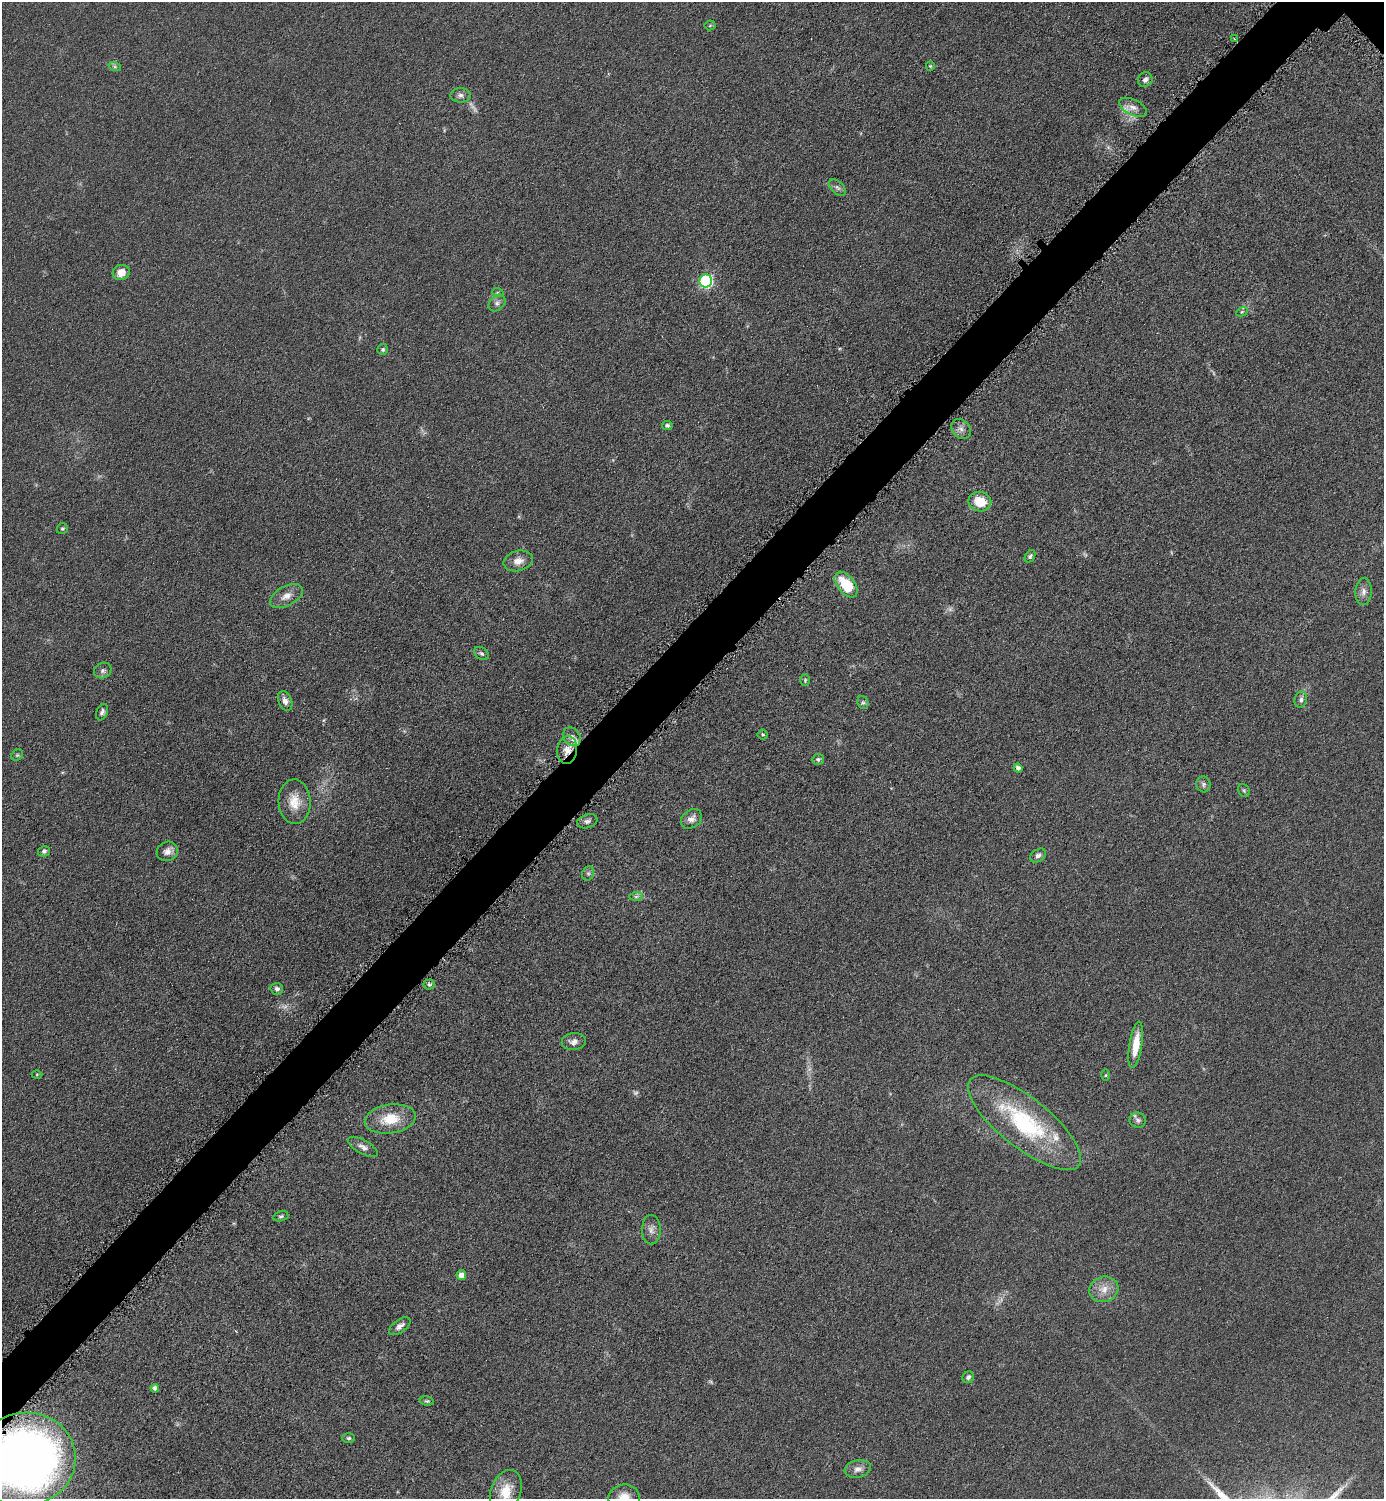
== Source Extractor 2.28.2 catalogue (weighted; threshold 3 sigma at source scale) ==
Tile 7 of 4 x 4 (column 3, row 2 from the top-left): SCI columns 3081-4462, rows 3011-4507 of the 6018 x 6018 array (HDU 1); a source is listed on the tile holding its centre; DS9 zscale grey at full resolution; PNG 1386 x 1501 px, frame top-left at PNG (2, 2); each listed source drawn as its Kron ellipse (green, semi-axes under 4 px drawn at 4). Shown black and unused: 4% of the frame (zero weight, under 4 of 8 exposures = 1% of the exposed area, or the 3 px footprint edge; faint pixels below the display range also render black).
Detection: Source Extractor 2.28.2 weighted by HDU 2 'WHT'; one run over the whole footprint, this tile lists its part. Background 0.0766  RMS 0.0057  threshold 0.0234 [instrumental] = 3 sigma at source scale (4.09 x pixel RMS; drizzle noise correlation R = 1.36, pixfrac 0.8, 0.05/0.05 arcsec/px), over >= 5 px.
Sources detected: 77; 7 too faint to see at this stretch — neither listed nor drawn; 1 inside a brighter listed object's ellipse — not listed separately; the other 69 listed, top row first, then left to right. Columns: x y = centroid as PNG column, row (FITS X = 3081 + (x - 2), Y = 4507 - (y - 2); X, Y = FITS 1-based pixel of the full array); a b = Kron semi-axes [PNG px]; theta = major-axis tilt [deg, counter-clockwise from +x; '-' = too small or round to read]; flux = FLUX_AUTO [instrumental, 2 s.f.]
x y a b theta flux
710 25 5 5 - 0.75
1234 39 3 2 - 0.72
930 66 5 4 - 0.53
115 67 6 4 -19 0.93
1145 80 8 7 - 2
461 95 10 7 0 2
1133 107 15 7 -26 4
837 188 10 6 -45 1.8
121 272 8 7 - 6
706 281 6 6 - 76
498 293 6 4 -19 0.7
497 303 9 7 45 1.8
1242 312 6 4 29 0.69
383 349 5 5 - 1.1
667 425 5 4 - 1.2
961 429 11 8 -50 2.7
980 502 11 10 - 12
62 529 6 5 - 0.84
1030 556 7 4 57 1.2
518 561 15 10 14 4.6
846 585 15 8 -52 18
1363 592 13 8 88 3
286 596 18 10 28 4.8
481 653 8 6 -32 1.2
103 671 9 7 28 1.7
805 680 6 4 88 0.74
1301 700 8 6 74 1.7
285 701 10 6 -67 2.7
863 702 7 5 -68 1.1
102 712 9 5 67 1.6
763 734 5 5 - 0.82
572 737 10 8 -52 3.3
567 750 14 10 83 6
17 755 6 5 - 0.77
818 759 6 5 - 1.2
1018 768 4 4 - 1.7
1203 784 8 7 - 1.6
1244 791 7 5 -55 0.89
295 802 22 16 -88 9.4
691 819 11 9 38 3
587 821 10 6 15 1.8
44 851 6 5 - 1.2
167 851 10 9 - 3.5
1038 855 9 6 36 2
588 873 7 6 - 1.3
636 897 7 4 1 1.1
429 984 6 5 - 0.88
277 989 6 6 - 1.8
574 1041 12 8 6 3
1136 1045 23 6 81 11
37 1074 5 3 - 0.5
1106 1075 5 4 - 0.57
390 1119 26 14 8 14
1138 1120 8 7 - 1.9
1024 1123 69 25 -38 64
363 1147 16 7 -30 2.9
281 1216 8 5 17 1
651 1230 14 9 -89 3.1
461 1275 5 4 - 3.9
1104 1289 15 12 15 6.4
400 1326 12 6 36 2.5
968 1377 6 5 - 1.6
155 1388 4 4 - 1.8
427 1401 7 4 -9 0.8
349 1438 6 5 - 1
25 1459 51 46 10 390
858 1469 13 8 11 3.2
506 1491 22 15 68 11
624 1498 16 13 8 7.8
Overlapping masked pixels (flux is a lower limit): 2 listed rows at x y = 567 750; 25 1459
Isophote crosses this tile's border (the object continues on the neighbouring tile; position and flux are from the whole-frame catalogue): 2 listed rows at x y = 25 1459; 624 1498